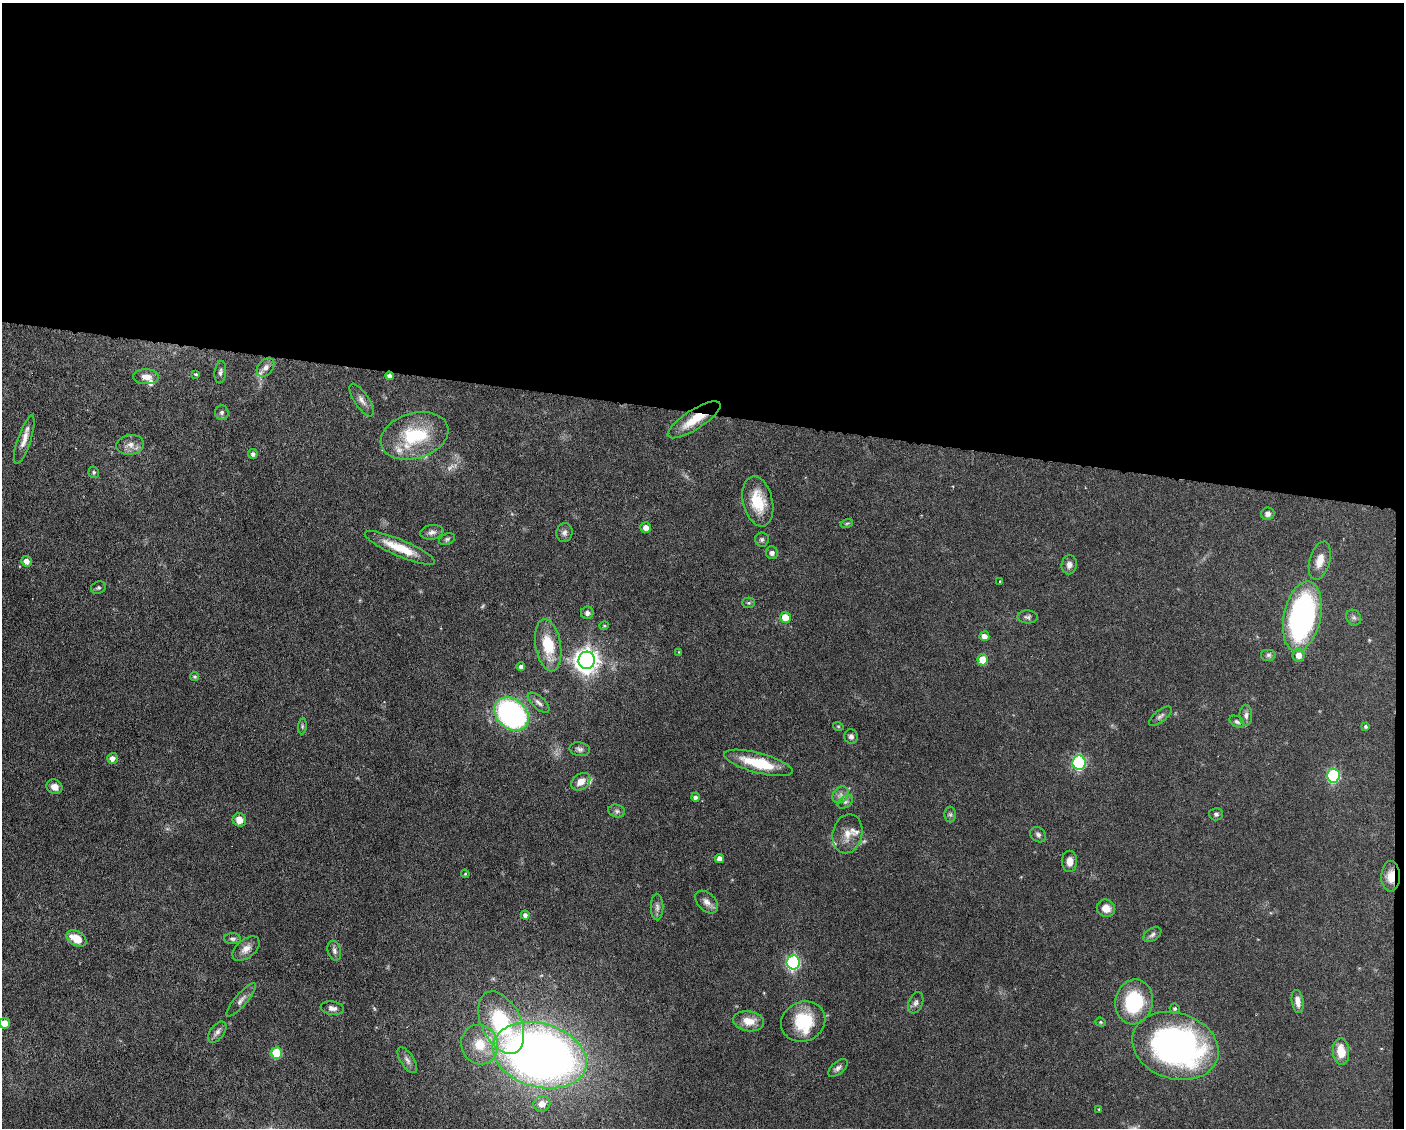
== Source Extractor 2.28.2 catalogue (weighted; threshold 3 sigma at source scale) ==
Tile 3 of 3 x 4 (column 3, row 1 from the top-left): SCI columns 2914-4315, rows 3378-4503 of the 4529 x 4503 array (HDU 1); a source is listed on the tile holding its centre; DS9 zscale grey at full resolution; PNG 1406 x 1130 px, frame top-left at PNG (2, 3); each listed source drawn as its Kron ellipse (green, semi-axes under 4 px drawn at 4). Shown black and unused: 37% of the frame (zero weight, under 3 of 6 exposures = <1% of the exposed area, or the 3 px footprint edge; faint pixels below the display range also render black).
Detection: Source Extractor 2.28.2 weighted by HDU 2 'WHT'; one run over the whole footprint, this tile lists its part. Background 0.0625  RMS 0.0034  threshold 0.0138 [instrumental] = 3 sigma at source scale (4.09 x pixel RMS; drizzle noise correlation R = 1.36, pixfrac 0.8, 0.05/0.05 arcsec/px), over >= 5 px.
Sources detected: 115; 3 too faint to see at this stretch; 1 inside a brighter object's white glare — neither listed nor drawn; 7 inside a brighter listed object's ellipse — not listed separately; the other 104 listed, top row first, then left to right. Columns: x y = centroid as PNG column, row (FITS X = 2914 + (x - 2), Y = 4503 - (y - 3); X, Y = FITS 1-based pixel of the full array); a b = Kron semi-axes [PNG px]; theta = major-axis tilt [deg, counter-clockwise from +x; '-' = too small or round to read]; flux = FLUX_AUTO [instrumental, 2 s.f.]
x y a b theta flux
265 367 10 7 48 1.5
220 372 11 5 84 0.91
195 374 3 3 - 0.51
389 376 4 4 - 0.95
146 377 13 7 -1 2.5
361 400 19 7 -57 1.8
222 412 7 7 - 0.88
694 420 31 9 33 7.3
414 436 35 22 16 20
24 440 25 6 72 2.9
130 445 14 10 8 2.5
253 454 5 4 - 0.8
94 472 6 5 - 0.5
758 501 25 15 -77 9.4
1268 514 7 6 - 1.1
847 523 6 4 19 0.44
646 527 5 5 - 2
432 532 11 7 9 1.4
564 533 9 8 - 1.2
447 539 8 5 23 0.65
762 540 7 7 - 0.74
400 548 38 8 -23 8.3
772 553 6 6 - 1.2
26 561 5 5 - 2.2
1320 561 19 10 74 3.5
1069 565 9 7 85 1.6
1000 581 3 3 - 0.26
98 588 7 6 - 0.61
749 603 6 5 - 0.54
587 613 6 6 - 1.3
1302 616 36 18 78 76
785 617 5 5 - 4.6
1028 617 10 6 -1 0.89
1354 618 8 7 - 0.8
604 626 4 4 - 0.34
984 636 5 5 - 2
548 645 26 12 -80 11
679 652 3 3 - 0.24
1268 655 8 6 0 0.77
1299 655 6 6 - 2.7
587 660 9 8 - 270
983 660 5 5 - 6.9
521 667 4 4 - 0.91
195 676 4 4 - 0.44
539 703 13 6 -42 1.3
512 714 19 14 -42 70
1246 715 10 6 -89 1.1
1160 716 13 6 39 1
1237 722 8 5 -31 0.71
302 726 8 4 82 0.52
838 726 5 3 - 0.29
1365 727 4 4 - 0.47
851 736 7 6 - 0.95
580 749 10 7 -10 1
112 758 5 5 - 1.5
1079 762 7 6 - 44
758 763 35 10 -15 12
1333 776 7 6 - 34
581 782 10 7 36 3.1
54 787 8 7 - 2.2
840 795 9 7 48 1.4
695 797 4 4 - 0.73
845 802 8 5 36 0.87
617 811 8 6 -15 0.98
1216 814 7 6 - 0.75
950 815 8 6 -90 0.7
239 820 7 6 - 2.8
847 834 20 14 77 4.1
1038 835 8 6 -43 0.93
719 858 4 4 - 1.7
1070 861 10 7 88 2.3
465 874 4 4 - 0.33
1391 876 15 9 89 3.5
707 902 13 8 -46 1.9
657 907 13 6 -90 1.3
1106 908 9 8 - 2.9
525 915 4 4 - 1
1152 935 10 6 34 0.96
76 938 11 7 -30 5.6
233 939 8 5 0 0.73
246 949 16 9 38 2.4
334 951 10 6 -74 1.1
793 962 7 6 - 52
241 1000 21 6 49 1.7
1134 1002 22 18 78 20
1298 1002 12 6 -81 2.3
916 1003 11 7 68 1.1
332 1008 12 6 -8 1.4
1175 1009 5 5 - 0.55
749 1021 15 10 -9 4.1
803 1022 22 19 25 13
1101 1022 5 4 - 0.42
5 1023 5 5 - 3.4
501 1023 33 19 -64 25
217 1032 12 7 52 1.3
480 1045 20 18 -69 9.3
1175 1046 44 33 -18 100
1341 1052 13 8 -84 5.4
276 1053 6 5 - 12
540 1055 48 32 -16 280
407 1060 15 6 -57 1.3
838 1068 12 6 41 1.1
542 1104 8 8 - 3.2
1099 1109 4 4 - 0.31
Overlapping masked pixels (flux is a lower limit): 3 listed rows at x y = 389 376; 694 420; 1391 876
Isophote crosses this tile's border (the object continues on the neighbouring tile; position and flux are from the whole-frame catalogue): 1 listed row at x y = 5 1023